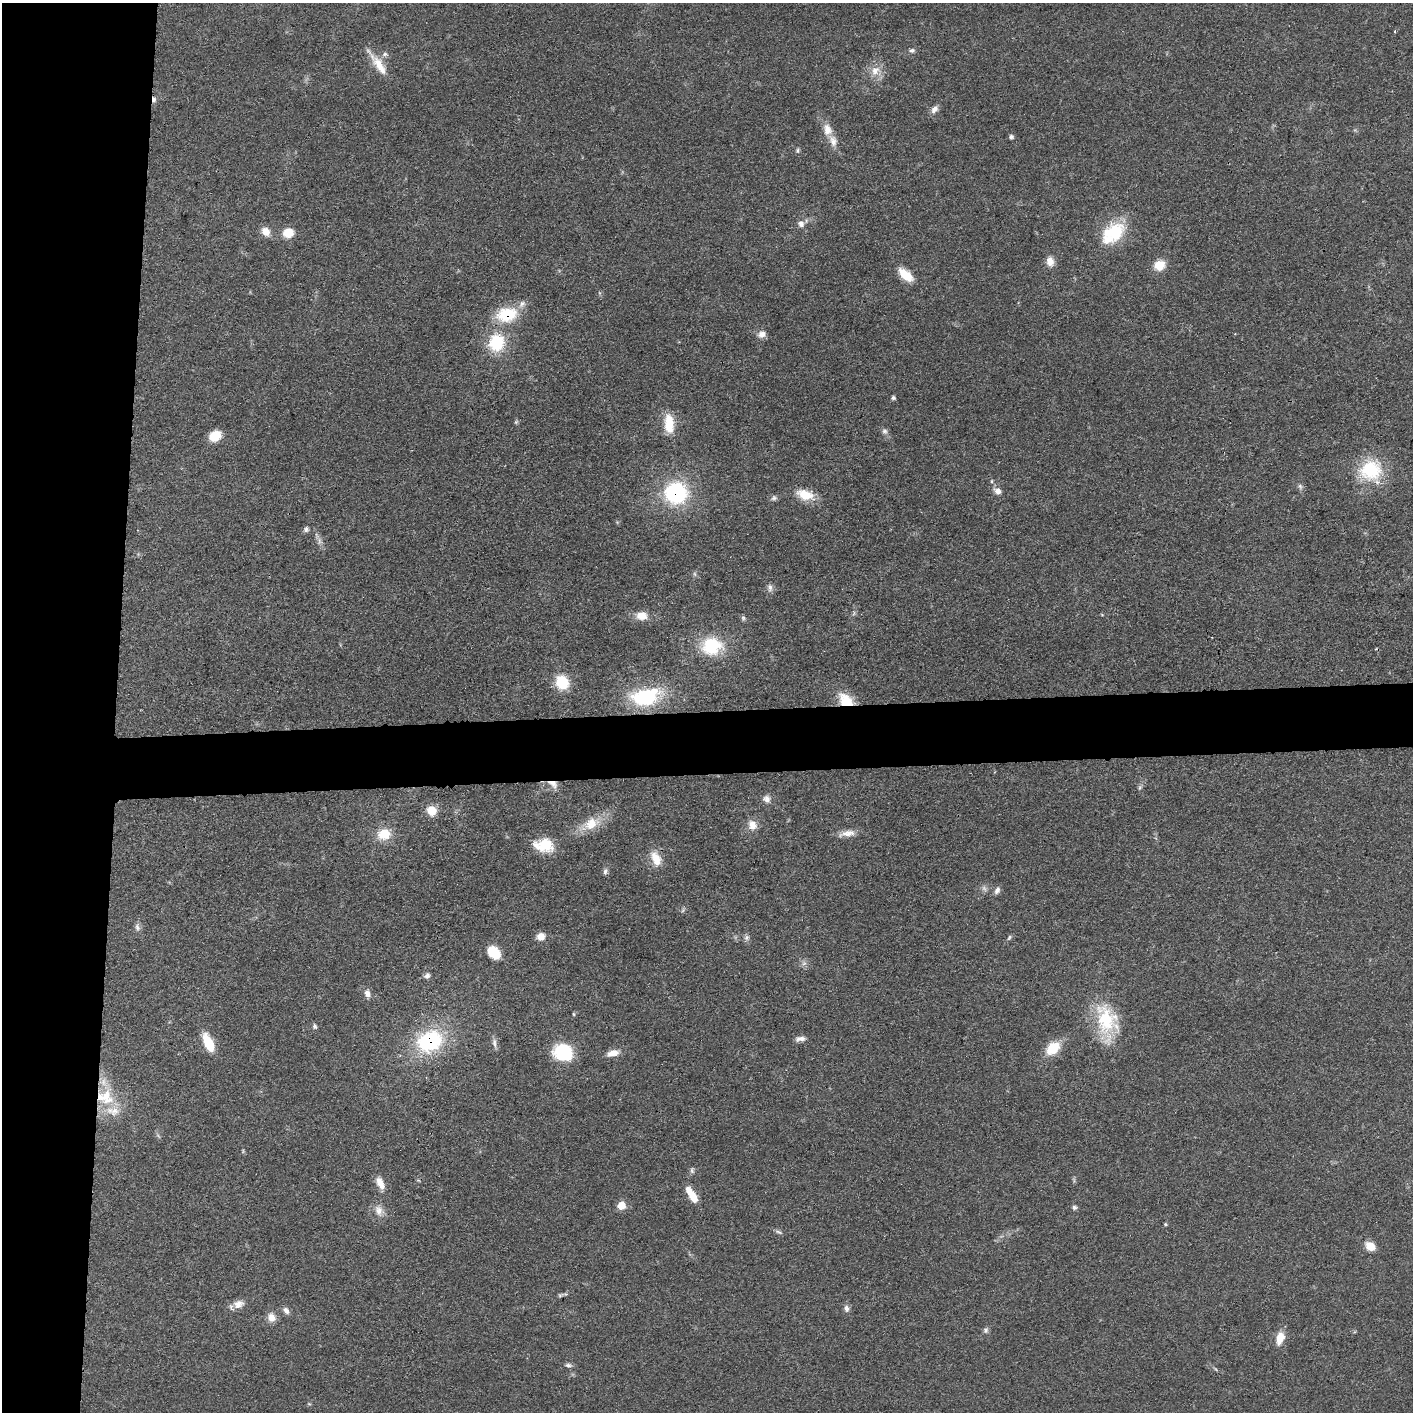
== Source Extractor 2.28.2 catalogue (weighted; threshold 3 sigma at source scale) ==
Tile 4 of 3 x 3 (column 1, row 2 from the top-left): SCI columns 5-1415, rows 1427-2836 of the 4237 x 4260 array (HDU 1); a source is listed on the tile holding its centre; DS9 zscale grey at full resolution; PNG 1415 x 1414 px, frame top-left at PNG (2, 3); no overlay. Shown black and unused: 12% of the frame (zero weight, under 3 of 4 exposures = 1% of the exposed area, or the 3 px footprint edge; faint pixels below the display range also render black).
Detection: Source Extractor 2.28.2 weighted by HDU 2 'WHT'; one run over the whole footprint, this tile lists its part. Background 0.0581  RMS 0.0054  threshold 0.0244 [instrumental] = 3 sigma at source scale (4.5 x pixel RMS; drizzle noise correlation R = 1.50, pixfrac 1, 0.05/0.05 arcsec/px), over >= 5 px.
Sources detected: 100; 4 too faint to see at this stretch — not listed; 5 inside a brighter listed object's ellipse — not listed separately; the other 91 listed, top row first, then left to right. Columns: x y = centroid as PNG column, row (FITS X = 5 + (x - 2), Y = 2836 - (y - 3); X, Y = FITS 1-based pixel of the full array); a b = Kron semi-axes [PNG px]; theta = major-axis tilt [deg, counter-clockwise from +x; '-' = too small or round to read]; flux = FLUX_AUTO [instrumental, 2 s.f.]
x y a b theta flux
1395 31 3 3 - 0.74
912 50 8 6 11 1.3
385 54 10 6 1 1.7
378 63 39 10 -54 10
875 71 14 12 55 6.3
154 99 8 5 -81 1.6
934 109 11 7 51 2.7
827 130 16 11 -75 6
1011 137 5 5 - 1.3
797 150 7 5 89 0.99
801 224 10 9 - 2.8
266 232 13 10 -48 4.7
288 232 11 9 10 9.2
1113 233 32 20 40 28
1050 261 12 9 -80 4.7
1160 265 14 13 - 7.4
905 275 20 10 -40 9.8
507 314 22 15 12 24
762 334 11 9 18 3.2
496 342 19 17 78 24
893 398 5 5 - 1.1
516 422 7 4 45 0.76
669 423 22 10 -85 14
885 431 9 7 -60 1.9
215 436 11 9 31 12
1370 470 27 24 10 31
992 481 6 4 90 0.65
1300 486 9 5 -64 1.5
998 491 10 7 -34 3.4
676 493 20 19 - 57
805 495 22 12 -17 11
774 498 8 7 - 1.4
306 529 7 6 - 1.5
320 541 11 6 -81 2.3
695 574 7 4 -71 0.9
770 587 11 6 -80 2.1
642 616 12 10 -1 6.4
743 618 7 6 - 1
712 646 24 21 12 27
562 682 12 10 -60 20
645 697 29 16 6 45
846 700 21 13 -41 13
553 784 15 8 -36 4.5
1140 788 7 5 69 1.2
767 799 10 10 - 3
432 811 11 10 - 7.7
591 824 25 16 27 12
752 825 12 11 - 5.6
847 833 21 8 9 5.1
384 834 14 11 16 12
545 845 20 16 -9 13
656 858 21 12 -64 8.4
605 871 9 5 78 1.5
997 890 10 6 60 2.2
137 927 10 6 -68 1.9
541 936 9 8 - 4.9
1009 937 8 4 54 0.97
746 938 7 7 - 1.6
494 952 15 11 -46 11
804 963 7 4 19 1.3
427 976 8 6 49 1.9
367 993 10 7 -74 3
574 1014 5 3 - 0.56
1107 1021 48 25 -78 35
315 1026 7 6 - 1.3
800 1039 13 6 7 2.6
430 1041 26 20 21 53
208 1043 19 8 -65 16
494 1043 14 6 -84 2.3
1053 1048 15 11 44 16
563 1052 18 15 -18 31
613 1053 17 8 13 5
104 1096 26 16 34 18
113 1111 22 13 -6 9.4
692 1170 8 5 -81 1.2
380 1183 17 8 -62 5.6
692 1195 18 7 -58 11
621 1205 6 6 - 11
1074 1207 6 5 - 1.4
379 1211 16 10 -70 5
1165 1224 5 4 - 0.71
778 1232 11 4 -24 1.2
1370 1246 8 6 -38 11
560 1295 7 5 17 0.94
238 1304 15 10 17 4.5
846 1308 9 7 -78 2.2
286 1311 10 6 -51 2.4
271 1317 10 9 - 5
986 1330 8 7 - 1.4
1280 1338 16 9 77 7.2
569 1365 10 5 -5 1.5
Overlapping masked pixels (flux is a lower limit): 7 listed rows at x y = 154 99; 507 314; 676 493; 846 700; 553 784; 430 1041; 104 1096